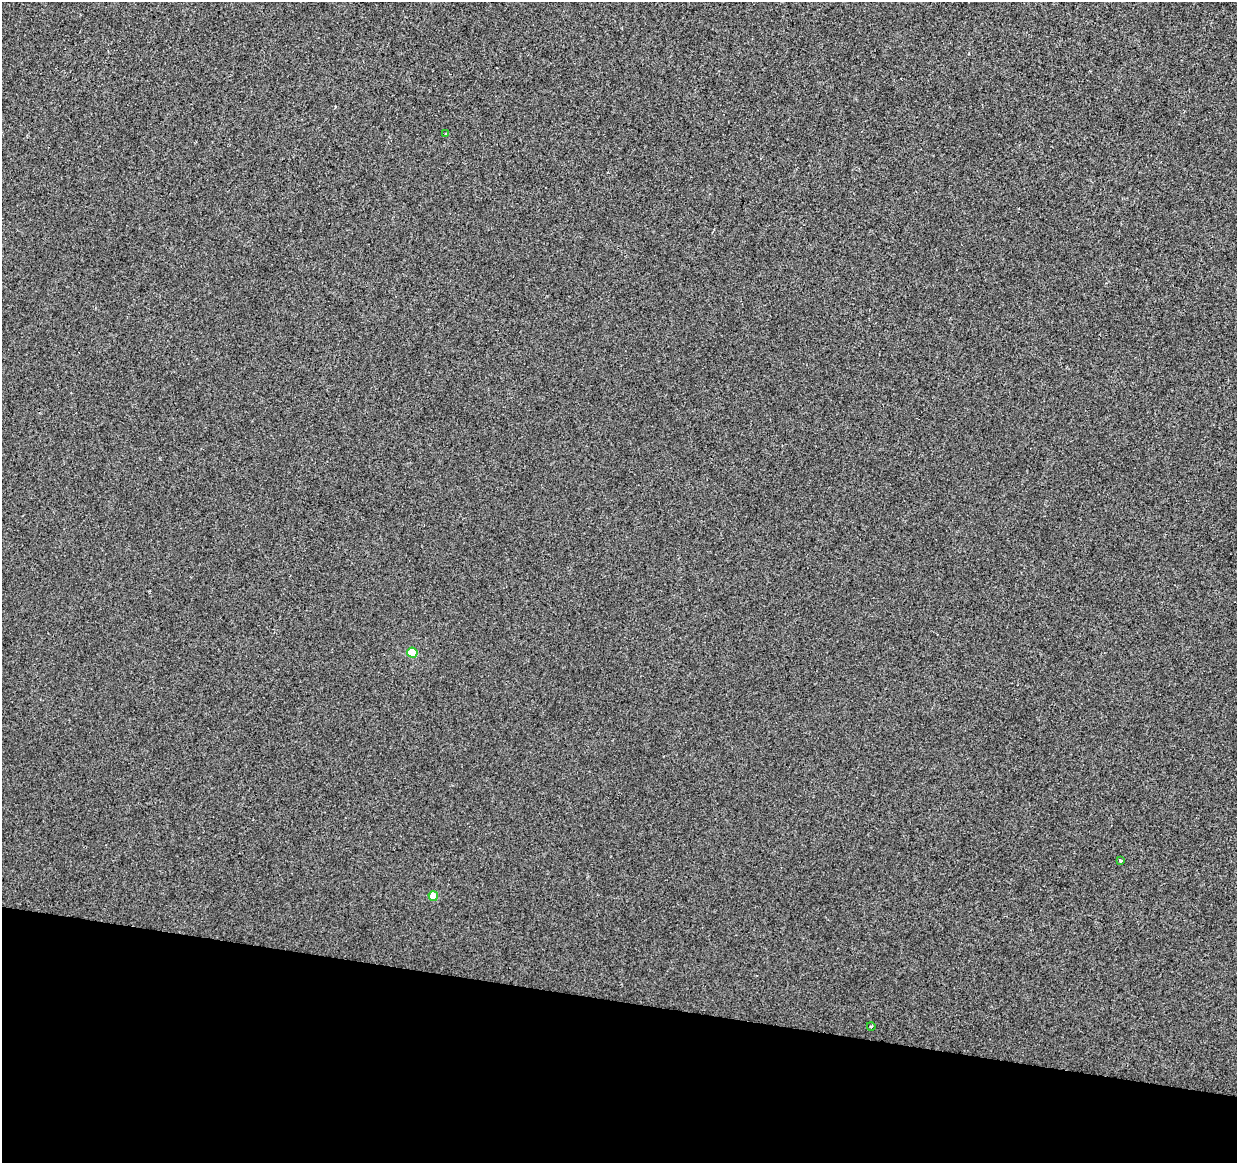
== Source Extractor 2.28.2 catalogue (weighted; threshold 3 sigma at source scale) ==
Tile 15 of 4 x 4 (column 3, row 4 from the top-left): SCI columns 2479-3713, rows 227-1387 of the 4957 x 5153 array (HDU 1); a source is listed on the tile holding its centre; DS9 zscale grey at full resolution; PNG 1239 x 1165 px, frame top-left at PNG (2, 2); each listed source drawn as its Kron ellipse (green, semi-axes under 4 px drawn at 4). Shown black and unused: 14% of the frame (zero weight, under 2 of 3 exposures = <1% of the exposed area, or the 3 px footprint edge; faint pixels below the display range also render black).
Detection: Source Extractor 2.28.2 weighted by HDU 2 'WHT'; one run over the whole footprint, this tile lists its part. Background -4.70e-04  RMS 0.0049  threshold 0.0219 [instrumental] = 3 sigma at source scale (4.5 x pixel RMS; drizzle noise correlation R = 1.50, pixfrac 1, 0.0396/0.0396 arcsec/px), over >= 5 px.
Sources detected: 5; all 5 listed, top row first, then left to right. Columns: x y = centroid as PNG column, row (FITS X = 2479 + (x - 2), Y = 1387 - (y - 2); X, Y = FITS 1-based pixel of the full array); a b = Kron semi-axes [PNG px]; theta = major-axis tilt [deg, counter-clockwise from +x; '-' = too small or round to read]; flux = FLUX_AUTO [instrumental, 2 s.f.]
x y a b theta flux
446 134 3 3 - 1.1
412 653 5 5 - 16
1120 861 4 3 - 0.64
433 896 5 4 - 7.6
871 1026 4 3 - 0.38